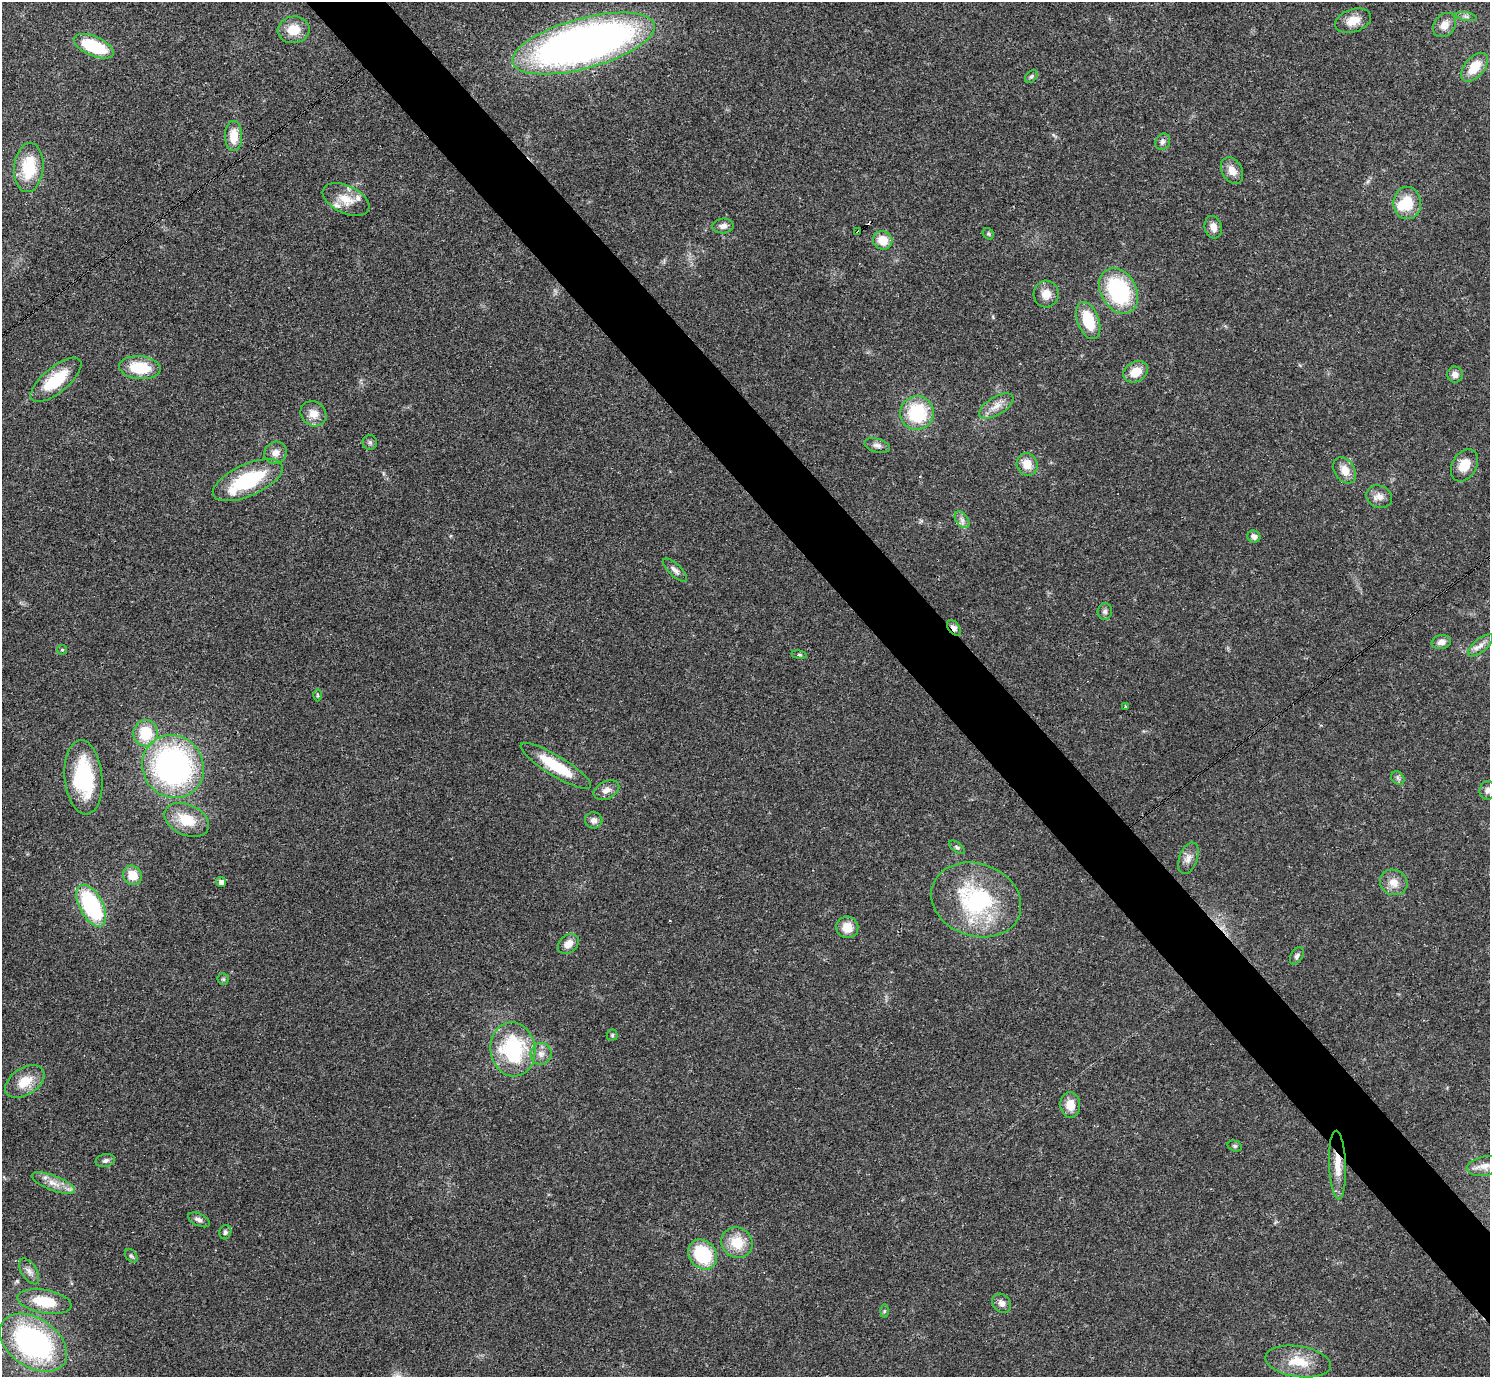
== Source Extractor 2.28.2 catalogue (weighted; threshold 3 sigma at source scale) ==
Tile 6 of 4 x 4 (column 2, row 2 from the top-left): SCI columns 1489-2976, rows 2906-4280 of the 5955 x 5951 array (HDU 1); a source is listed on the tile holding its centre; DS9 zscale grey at full resolution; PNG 1492 x 1379 px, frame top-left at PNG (2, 2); each listed source drawn as its Kron ellipse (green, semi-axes under 4 px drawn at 4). Shown black and unused: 5% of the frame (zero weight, under 3 of 4 exposures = <1% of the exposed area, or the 3 px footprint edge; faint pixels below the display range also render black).
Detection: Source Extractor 2.28.2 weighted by HDU 2 'WHT'; one run over the whole footprint, this tile lists its part. Background 0.0352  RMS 0.0026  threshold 0.0118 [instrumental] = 3 sigma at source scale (4.5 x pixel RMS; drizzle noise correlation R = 1.50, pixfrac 1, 0.05/0.05 arcsec/px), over >= 5 px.
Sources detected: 96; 3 cosmic-ray / hot-pixel residue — neither listed nor drawn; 4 inside a brighter listed object's ellipse — not listed separately; the other 89 listed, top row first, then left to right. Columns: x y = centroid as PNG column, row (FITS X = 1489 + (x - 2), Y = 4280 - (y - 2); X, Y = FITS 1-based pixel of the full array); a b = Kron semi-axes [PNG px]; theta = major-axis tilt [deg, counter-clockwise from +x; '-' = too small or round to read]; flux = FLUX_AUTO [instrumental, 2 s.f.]
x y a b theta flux
1466 16 11 4 -11 0.69
1353 21 18 11 19 3.3
1444 25 13 10 51 2.6
294 30 16 13 7 4.8
583 43 73 25 15 190
94 46 21 9 -23 14
1474 67 17 10 49 5.7
1031 76 7 5 47 0.5
234 136 15 8 -89 4.6
1163 142 8 7 - 0.88
29 168 24 14 85 10
1232 171 14 10 -60 2.6
346 199 25 14 -25 4.9
1407 203 16 14 -89 7.5
723 226 11 7 4 1.3
1213 227 11 8 -74 2
858 232 4 3 - 1.4
988 234 6 5 - 0.45
883 240 10 9 - 4.7
1119 291 24 17 -60 25
1046 294 13 12 - 2.7
1088 321 19 10 -70 8.6
140 368 21 11 -5 9.7
1136 372 13 9 28 4.4
1455 375 8 8 - 1.4
56 380 31 13 40 11
996 406 19 9 31 2.6
917 413 17 16 - 16
313 414 13 12 - 2.9
370 442 7 7 - 0.72
877 445 13 7 -15 1.2
275 453 11 10 - 1.8
1027 464 11 10 - 3.7
1464 465 17 12 60 4.1
1345 470 14 10 -58 3.2
248 480 37 16 24 19
1379 497 13 11 -24 2
962 520 9 6 -55 1
1254 537 6 6 - 1.3
675 570 15 6 -43 1.2
1105 611 8 7 - 0.8
954 628 9 5 -53 1.3
1441 642 9 7 9 1.6
1481 645 15 6 40 1.7
62 650 5 4 - 0.29
799 655 8 4 -8 0.41
317 695 6 4 -89 0.35
1126 706 3 3 - 0.23
146 733 13 12 - 9
173 766 32 30 -54 70
556 766 41 10 -31 11
83 777 37 19 -85 21
1398 778 7 6 - 0.68
606 790 14 8 26 1.9
1487 790 9 8 - 1.1
187 820 23 15 -25 6.9
594 820 9 8 - 1.3
957 847 9 5 -38 0.53
1188 858 16 9 70 1.9
132 875 10 9 - 4.1
221 882 5 4 - 1.1
1394 882 14 12 -28 2.9
976 900 46 36 -20 32
91 906 23 11 -62 29
847 927 11 11 - 3.8
568 944 11 8 41 2.3
1297 956 9 6 59 0.73
223 979 6 5 - 0.45
612 1035 5 5 - 0.43
513 1049 27 22 -81 25
541 1054 11 10 - 1.8
25 1082 22 13 33 5.3
1070 1105 13 10 -85 3.4
1235 1146 7 5 -16 0.48
105 1161 10 6 13 0.88
1337 1165 34 8 -88 4.7
1485 1166 18 9 10 2.2
53 1183 23 7 -21 3
199 1220 11 6 -25 1.1
225 1232 7 6 - 0.73
737 1243 16 15 - 6.4
703 1254 16 13 -50 14
131 1256 8 5 -48 0.54
29 1271 14 7 -58 1.6
44 1302 27 11 -10 9
1002 1303 10 8 -45 1.5
884 1311 6 4 88 0.41
33 1343 37 24 -34 58
1298 1361 33 15 -9 6.9
Overlapping masked pixels (flux is a lower limit): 3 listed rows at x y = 858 232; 954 628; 1337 1165
Isophote crosses this tile's border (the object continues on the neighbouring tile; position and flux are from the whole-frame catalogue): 1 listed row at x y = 1487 790